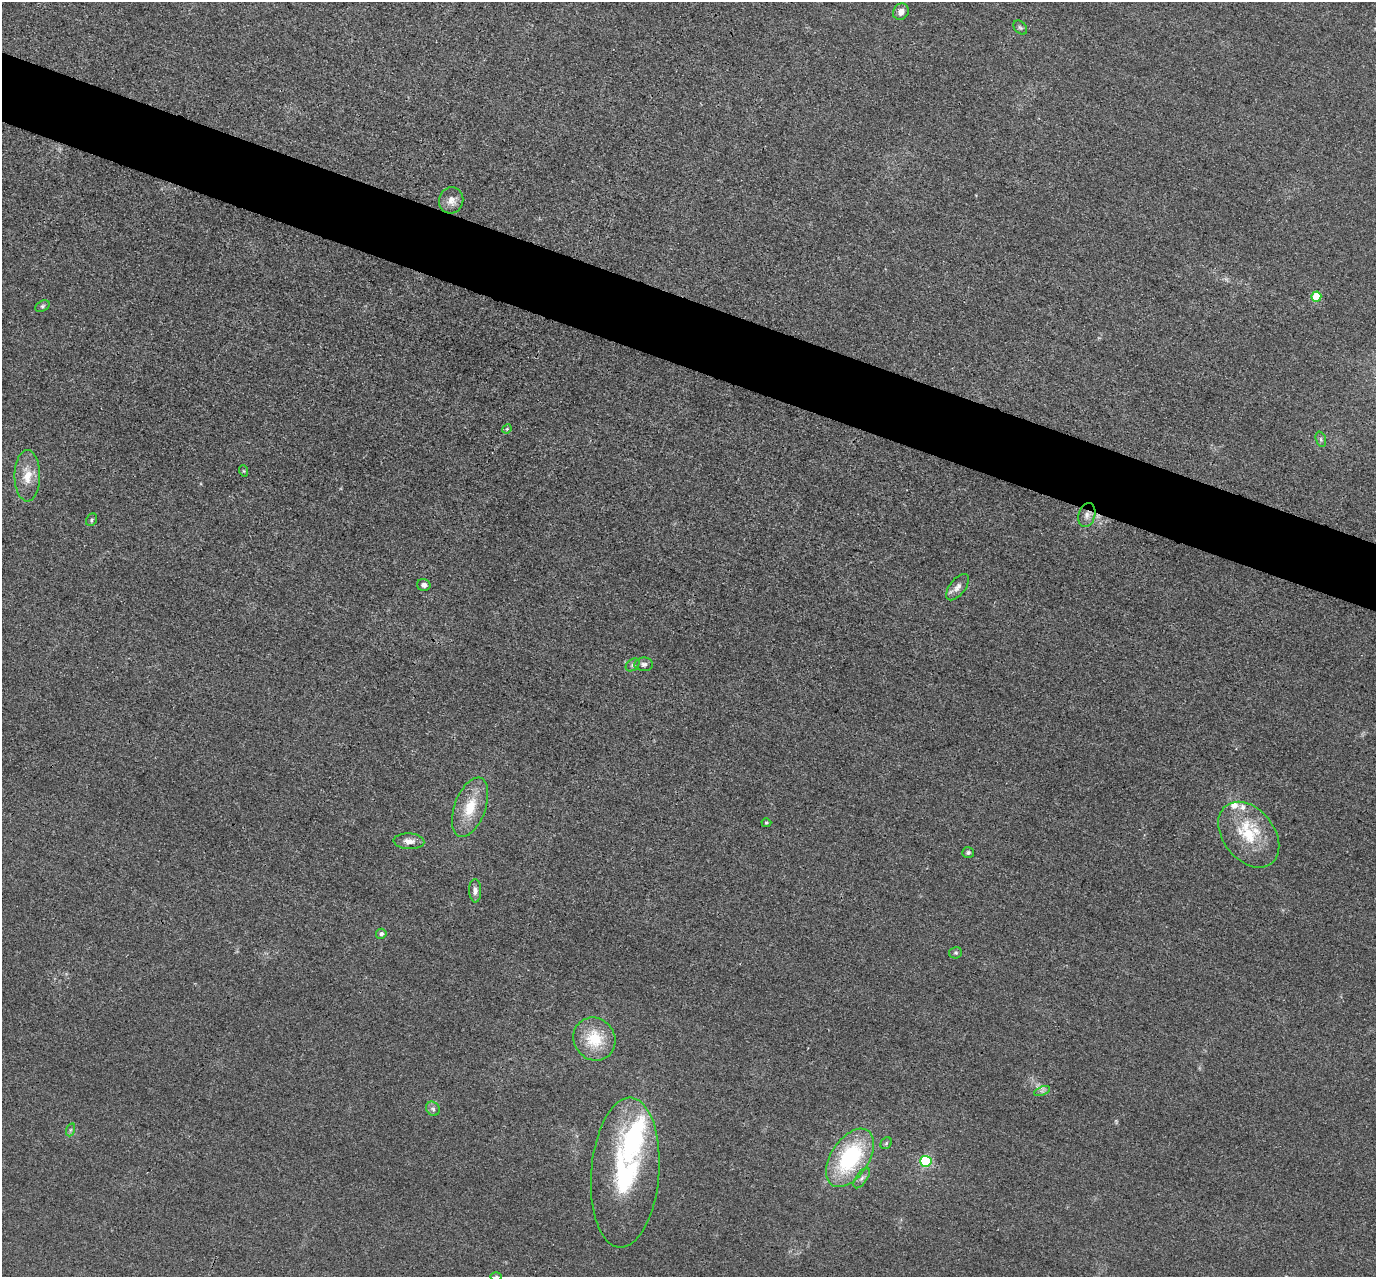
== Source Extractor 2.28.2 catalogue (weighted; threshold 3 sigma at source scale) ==
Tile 11 of 4 x 4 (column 3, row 3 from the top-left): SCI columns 2755-4128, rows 1553-2827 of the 5509 x 5524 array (HDU 1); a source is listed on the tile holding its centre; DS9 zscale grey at full resolution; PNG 1378 x 1279 px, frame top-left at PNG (2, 2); each listed source drawn as its Kron ellipse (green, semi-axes under 4 px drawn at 4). Shown black and unused: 5% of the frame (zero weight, under 3 of 4 exposures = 1% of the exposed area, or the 3 px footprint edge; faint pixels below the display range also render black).
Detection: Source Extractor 2.28.2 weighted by HDU 2 'WHT'; one run over the whole footprint, this tile lists its part. Background 0.028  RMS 0.0044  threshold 0.02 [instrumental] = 3 sigma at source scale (4.5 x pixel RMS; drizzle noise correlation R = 1.50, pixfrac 1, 0.05/0.05 arcsec/px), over >= 5 px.
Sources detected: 37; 1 inside a brighter object's white glare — neither listed nor drawn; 3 inside a brighter listed object's ellipse — not listed separately; the other 33 listed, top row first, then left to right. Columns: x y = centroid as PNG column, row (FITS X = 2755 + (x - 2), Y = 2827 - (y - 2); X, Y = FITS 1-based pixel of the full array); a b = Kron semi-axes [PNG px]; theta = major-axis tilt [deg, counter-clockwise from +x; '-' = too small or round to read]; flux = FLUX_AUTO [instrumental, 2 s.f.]
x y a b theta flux
901 12 9 7 55 2.7
1020 28 8 5 -47 0.85
451 200 13 12 - 3.7
1316 297 5 5 - 14
42 306 7 5 27 0.88
507 429 5 4 - 0.48
1321 439 8 5 -72 1
244 471 6 3 -71 0.51
27 476 26 13 90 8.2
1087 515 12 8 75 2.9
92 520 7 5 59 0.78
424 585 7 6 - 1.5
958 587 15 8 52 2.8
644 664 9 6 -1 1.5
633 665 8 5 41 1.1
470 807 31 15 70 13
766 823 5 4 - 0.61
1249 835 37 25 -51 23
409 841 15 8 -3 3.5
968 853 6 5 - 0.98
475 891 12 6 -88 2
381 934 5 5 - 1.3
956 953 6 6 - 0.84
594 1039 22 20 -54 16
1042 1091 8 3 22 1
433 1109 7 6 - 1.3
70 1130 6 4 71 0.71
886 1143 6 5 - 0.67
850 1158 32 19 57 46
926 1161 5 5 - 46
625 1173 75 34 85 64
862 1178 12 5 55 1.5
496 1276 6 4 0 0.55
Overlapping masked pixels (flux is a lower limit): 1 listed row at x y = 1087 515
Isophote crosses this tile's border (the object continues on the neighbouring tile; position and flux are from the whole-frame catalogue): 1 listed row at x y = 496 1276